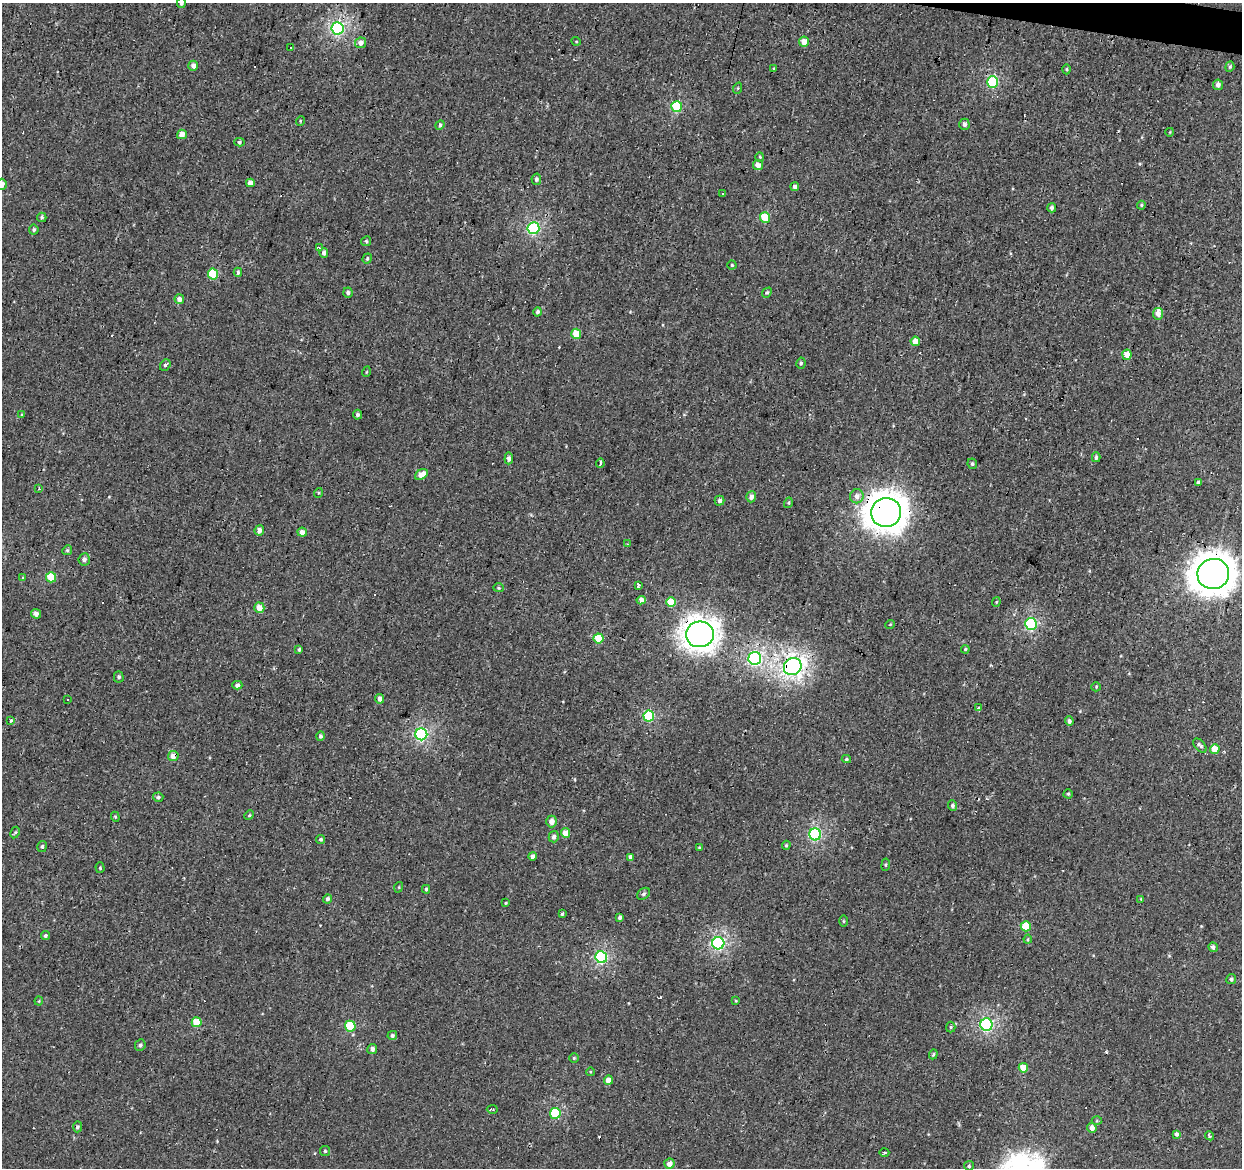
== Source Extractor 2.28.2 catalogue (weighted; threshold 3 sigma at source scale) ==
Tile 10 of 4 x 4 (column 2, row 3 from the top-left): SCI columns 1245-2484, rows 1447-2612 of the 4965 x 5165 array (HDU 1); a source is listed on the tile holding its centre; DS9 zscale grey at full resolution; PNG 1244 x 1170 px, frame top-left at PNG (2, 3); each listed source drawn as its Kron ellipse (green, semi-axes under 4 px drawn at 4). Shown black and unused: <1% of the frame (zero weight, under 2 of 3 exposures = <1% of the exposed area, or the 3 px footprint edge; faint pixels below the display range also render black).
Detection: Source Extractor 2.28.2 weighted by HDU 2 'WHT'; one run over the whole footprint, this tile lists its part. Background 6.68e-04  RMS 0.0053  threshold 0.0239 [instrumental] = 3 sigma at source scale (4.5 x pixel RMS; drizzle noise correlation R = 1.50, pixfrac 1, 0.0396/0.0396 arcsec/px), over >= 5 px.
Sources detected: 177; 13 cosmic-ray / hot-pixel residue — neither listed nor drawn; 1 inside a brighter listed object's ellipse — not listed separately; the other 163 listed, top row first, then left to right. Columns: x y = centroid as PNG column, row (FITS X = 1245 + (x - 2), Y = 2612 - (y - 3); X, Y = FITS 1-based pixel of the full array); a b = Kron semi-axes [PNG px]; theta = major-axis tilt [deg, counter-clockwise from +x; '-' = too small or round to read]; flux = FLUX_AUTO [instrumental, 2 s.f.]
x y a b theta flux
181 3 5 4 - 1.2
338 28 6 6 - 99
576 41 4 3 - 0.45
804 42 5 5 - 4.5
361 43 5 5 - 3
291 48 3 3 - 26
193 66 5 5 - 2.8
1230 67 5 4 - 0.77
774 69 4 3 - 0.5
1067 69 5 3 - 0.57
993 82 6 5 - 50
1218 85 5 5 - 2.1
738 88 6 3 71 0.6
677 107 5 5 - 35
300 121 5 3 - 0.49
964 124 5 5 - 1.9
440 125 5 4 - 1
1170 132 4 3 - 0.43
182 134 5 4 - 4.9
239 142 5 4 - 0.81
760 157 4 4 - 0.67
758 165 5 5 - 3.1
536 179 6 5 - 1.4
250 183 4 4 - 3.6
2 184 6 5 - 3.2
795 187 4 4 - 1.8
722 194 3 3 - 8.2
1141 205 4 4 - 0.64
1052 208 5 4 - 1.3
42 217 4 4 - 0.97
765 217 5 5 - 19
533 228 6 6 - 71
34 230 5 5 - 1
366 241 5 4 - 0.79
319 248 3 3 - 0.77
324 253 5 4 - 1.8
367 259 5 4 - 0.83
732 265 4 4 - 0.68
238 272 4 3 - 0.85
213 274 5 5 - 22
348 293 5 4 - 1.1
767 293 5 4 - 0.74
179 299 5 5 - 3.1
538 312 4 4 - 1.3
1158 314 6 5 - 3.9
576 334 5 5 - 11
915 341 4 4 - 5.8
1127 355 5 4 - 7.4
801 363 6 4 78 0.96
165 365 6 4 51 1.3
366 372 5 3 - 0.46
22 415 4 3 - 0.69
357 415 5 4 - 1.4
1096 457 5 3 - 1.2
509 458 6 4 85 1.7
600 463 5 3 - 38
972 464 5 4 - 0.92
421 474 7 5 32 6.7
1198 482 4 3 - 0.93
39 489 4 3 - 0.73
318 493 5 3 - 0.53
857 496 7 7 - 3.4
751 497 5 5 - 2.2
719 501 5 5 - 1.7
788 503 5 4 - 0.64
886 513 15 14 - 800
259 530 5 5 - 3.2
302 532 4 4 - 3.7
627 544 3 2 - 0.36
67 550 5 4 - 0.8
84 559 6 5 - 2
1213 574 16 15 - 1000
22 577 3 3 - 1.8
51 577 5 5 - 16
638 585 3 3 - 13
498 588 5 4 - 0.85
641 600 4 4 - 3.1
671 602 5 5 - 14
996 602 4 4 - 0.52
259 608 5 5 - 5.6
36 614 5 4 - 2.5
1031 624 6 6 - 62
890 625 5 3 - 0.41
700 634 14 13 - 540
598 638 5 5 - 15
299 649 4 3 - 0.76
965 649 4 3 - 0.6
755 658 6 6 - 130
793 666 9 8 - 250
119 677 5 5 - 1.2
237 685 5 4 - 1.9
1096 687 5 4 - 0.64
380 699 5 4 - 2.6
68 700 3 2 - 0.96
979 708 4 3 - 10
649 716 5 5 - 35
11 720 3 3 - 1.2
1069 721 4 4 - 1.5
421 734 6 6 - 85
321 736 5 4 - 1.3
1200 746 8 5 -47 1.8
1215 749 5 5 - 11
173 756 5 5 - 4.9
846 759 4 4 - 0.9
1068 794 4 4 - 0.83
158 797 5 4 - 1.1
952 806 5 4 - 1.3
249 815 5 4 - 0.67
115 817 5 4 - 0.65
552 821 6 5 - 4
15 832 6 4 61 0.74
566 833 5 4 - 5.6
815 834 6 6 - 70
554 837 6 5 - 2
321 839 4 4 - 0.88
786 845 4 3 - 0.66
42 846 5 5 - 1
699 848 4 4 - 0.52
532 856 4 4 - 1.9
630 857 4 3 - 2.9
886 865 6 3 82 0.66
100 868 5 4 - 0.73
399 887 5 3 - 0.44
426 889 4 3 - 0.72
644 894 7 5 40 1.2
327 899 4 4 - 1.7
1141 899 4 3 - 0.5
506 903 3 3 - 0.51
562 914 3 3 - 0.72
620 917 4 3 - 1.4
843 921 5 3 - 0.54
1026 926 5 5 - 15
45 936 4 4 - 1.1
1028 939 4 4 - 0.57
718 943 6 6 - 98
1213 947 5 4 - 2
601 957 6 6 - 70
1231 979 5 5 - 1.3
39 1001 4 4 - 0.54
736 1001 4 3 - 0.48
197 1022 5 5 - 14
986 1025 6 6 - 90
350 1026 5 5 - 24
951 1027 5 5 - 0.73
392 1035 5 4 - 1.2
140 1045 6 5 - 1.2
372 1049 5 4 - 2.1
933 1054 5 4 - 0.73
574 1058 4 4 - 0.68
1023 1068 5 4 - 8.5
590 1072 4 3 - 0.48
608 1080 4 4 - 4.4
492 1109 5 2 - 0.86
555 1113 5 5 - 29
1097 1121 5 3 - 0.54
78 1127 5 3 - 1.2
1092 1128 5 5 - 3.1
1176 1134 4 4 - 1.6
1210 1136 5 3 - 1.1
325 1151 5 5 - 0.69
884 1152 5 2 - 0.75
669 1164 5 5 - 4.2
969 1166 5 5 - 0.81
Overlapping masked pixels (flux is a lower limit): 6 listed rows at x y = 765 217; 886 513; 1213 574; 700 634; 793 666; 173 756
Isophote crosses this tile's border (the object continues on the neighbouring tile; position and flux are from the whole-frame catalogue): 2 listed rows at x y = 181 3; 2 184